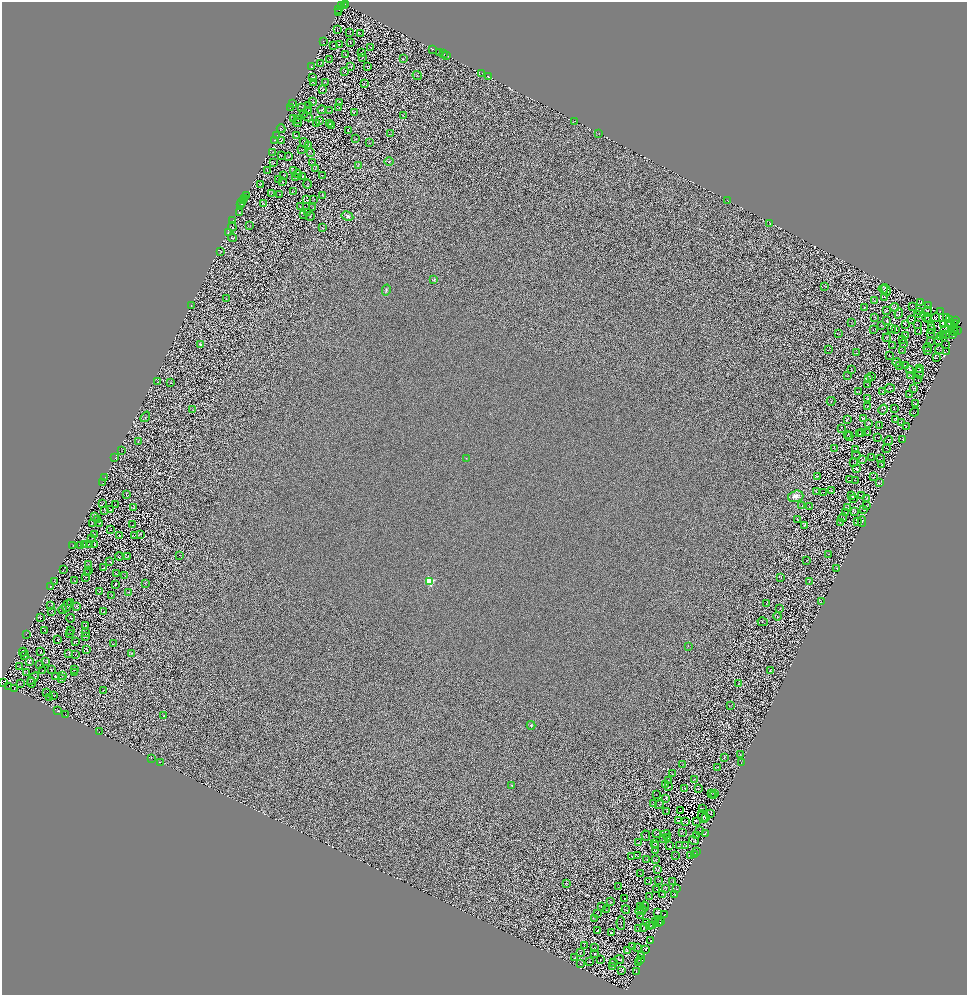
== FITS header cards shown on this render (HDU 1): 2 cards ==
NAXIS1  =                 1930
NAXIS2  =                 1986

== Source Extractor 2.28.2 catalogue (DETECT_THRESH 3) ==
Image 1930 x 1986 px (HDU 1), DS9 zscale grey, zoomed out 1/2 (1 PNG px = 2 x 2 image px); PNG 969 x 997 px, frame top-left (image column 2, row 1986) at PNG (2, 2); each listed source drawn as its Kron ellipse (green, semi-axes under 4 px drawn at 4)
Background 0.276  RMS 1.4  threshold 4.08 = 3 sigma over >= 5 px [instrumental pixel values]
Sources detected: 956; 270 cannot appear on this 1/2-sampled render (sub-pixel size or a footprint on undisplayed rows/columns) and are neither listed nor drawn; of the other 686, the 500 brightest by FLUX_AUTO listed and drawn (186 fainter detections omitted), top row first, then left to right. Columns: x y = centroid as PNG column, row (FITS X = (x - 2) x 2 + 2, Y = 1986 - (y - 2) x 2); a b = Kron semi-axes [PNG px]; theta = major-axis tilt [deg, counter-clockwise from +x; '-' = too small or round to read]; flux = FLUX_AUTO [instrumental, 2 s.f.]
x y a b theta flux
341 5 2 1 - 1300
346 5 2 1 - 1200
344 6 2 1 - 2600
339 10 2 2 - 4300
338 12 3 1 - 130
337 30 3 1 - 110
350 32 3 1 - 90
360 34 3 3 - 140
323 41 2 1 - 77
350 42 2 1 - 120
339 44 2 1 - 100
333 46 2 1 - 78
371 48 2 1 - 110
432 49 2 2 - 85
440 52 2 1 - 3500
362 53 2 1 - 74
444 54 2 1 - 880
346 55 2 2 - 150
446 55 2 1 - 490
363 57 2 1 - 81
403 59 3 1 - 95
330 60 3 1 - 80
321 63 3 1 - 100
311 66 3 2 - 130
368 66 3 1 - 100
351 67 2 1 - 73
345 72 2 1 - 110
482 73 2 1 - 9800
417 75 5 2 - 150
488 76 2 1 - 250
313 77 3 1 - 150
313 82 2 1 - 83
326 82 2 1 - 74
364 84 2 2 - 73
323 89 3 1 - 120
313 102 3 1 - 140
339 102 3 2 - 170
292 104 3 1 - 110
309 106 3 1 - 87
302 107 3 1 - 79
290 108 2 1 - 81
339 108 2 1 - 110
309 110 2 1 - 92
322 110 4 2 - 130
330 111 2 1 - 100
354 112 3 1 - 110
303 113 3 1 - 110
403 115 2 2 - 97
307 117 5 1 - 86
294 118 2 1 - 99
298 120 3 1 - 110
320 121 4 1 - 140
574 121 3 1 - 100
297 122 5 1 - 87
316 123 3 1 - 92
330 124 2 1 - 78
332 125 3 1 - 77
281 129 4 2 - 130
348 131 2 2 - 78
391 134 3 1 - 86
599 134 2 1 - 91
277 136 4 2 - 130
296 136 3 1 - 120
355 138 3 1 - 86
274 140 3 2 - 77
282 140 2 1 - 110
304 143 5 1 - 95
369 143 2 1 - 73
308 146 3 3 - 110
301 149 3 1 - 75
273 152 3 1 - 130
310 152 3 1 - 88
281 156 2 1 - 77
288 157 2 1 - 94
389 162 4 3 - 230
274 163 3 1 - 97
313 163 4 1 - 84
358 165 3 2 - 120
316 169 2 1 - 110
267 170 3 1 - 73
294 171 3 1 - 84
298 174 4 2 - 120
284 175 4 1 - 99
322 175 2 1 - 76
302 176 2 1 - 100
296 178 2 1 - 84
278 180 2 1 - 73
282 182 2 1 - 87
307 184 5 2 - 110
260 185 4 1 - 100
293 192 2 1 - 90
271 194 2 1 - 77
280 194 2 2 - 86
323 195 3 1 - 82
247 196 2 2 - 110
244 198 2 1 - 3700
314 199 2 2 - 79
307 200 2 1 - 79
728 200 2 1 - 79
243 201 2 2 - 490
242 202 2 1 - 750
263 203 2 2 - 86
241 204 2 1 - 1300
300 206 3 1 - 120
313 207 2 1 - 88
307 212 2 1 - 100
239 213 2 2 - 75
304 215 2 1 - 120
310 216 5 2 - 96
347 216 6 4 -28 640
233 221 2 1 - 79
770 223 3 1 - 92
250 226 2 1 - 75
232 227 4 1 - 110
322 228 2 1 - 83
228 232 2 1 - 110
233 238 4 2 - 97
220 251 2 1 - 83
434 280 3 2 - 260
825 286 3 1 - 79
883 289 5 3 - 260
386 290 5 4 - 480
886 290 6 3 -67 270
885 297 4 2 - 90
226 299 2 1 - 74
874 301 2 1 - 76
921 303 2 1 - 78
191 306 2 1 - 92
912 306 2 1 - 110
928 306 3 2 - 210
864 307 2 1 - 110
895 307 4 2 - 150
886 311 3 2 - 140
927 311 4 2 - 100
920 312 2 1 - 92
940 312 2 1 - 81
899 313 5 1 - 170
917 315 3 1 - 100
927 317 5 2 - 83
936 317 4 2 - 280
875 318 3 2 - 100
947 318 2 1 - 190
929 319 2 1 - 95
912 320 2 1 - 97
950 320 3 1 - 72
955 320 3 1 - 110
887 321 3 1 - 100
852 322 2 1 - 86
949 323 4 2 - 180
951 323 3 1 - 74
954 324 3 1 - 120
906 325 2 1 - 75
917 325 2 2 - 120
943 325 3 1 - 120
882 326 2 1 - 81
932 327 3 2 - 74
891 329 2 1 - 87
944 329 2 1 - 150
954 329 2 1 - 90
873 330 2 1 - 76
896 330 2 1 - 79
931 330 3 1 - 120
955 331 2 1 - 73
957 331 2 1 - 88
919 332 2 1 - 78
931 333 2 1 - 77
839 334 3 2 - 90
943 334 2 1 - 77
946 334 2 1 - 110
905 335 3 2 - 110
952 335 2 1 - 100
940 336 2 1 - 97
887 338 4 2 - 170
902 339 2 1 - 100
939 340 2 1 - 96
930 341 2 1 - 88
200 344 2 2 - 1200
904 344 2 1 - 85
893 345 2 1 - 120
946 345 2 1 - 88
928 348 4 1 - 110
829 349 3 1 - 76
903 350 2 1 - 110
939 350 4 1 - 190
927 351 2 1 - 100
947 351 2 1 - 83
857 353 3 1 - 92
889 355 2 1 - 100
937 358 2 1 - 75
897 362 4 2 - 85
899 366 3 1 - 76
905 366 3 2 - 120
910 369 3 2 - 160
920 369 3 1 - 91
851 370 2 1 - 140
919 373 6 2 -83 140
848 375 2 1 - 81
910 375 3 2 - 120
872 377 2 1 - 98
869 379 2 2 - 110
918 380 2 1 - 87
158 382 2 1 - 77
171 383 2 1 - 82
868 385 2 1 - 89
890 388 5 2 - 170
914 388 2 1 - 82
859 392 2 1 - 73
882 392 3 2 - 83
909 395 2 1 - 84
868 399 3 1 - 100
831 401 4 1 - 130
915 403 2 1 - 86
867 407 3 1 - 150
883 409 5 3 - 230
894 409 2 1 - 100
193 410 2 1 - 98
915 412 4 1 - 130
145 417 6 2 52 170
863 418 3 1 - 84
848 419 2 1 - 82
896 419 3 2 - 180
869 423 4 2 - 170
901 423 3 2 - 81
879 425 4 2 - 130
906 426 2 1 - 87
841 428 2 1 - 75
862 433 3 2 - 150
868 433 2 1 - 73
860 434 2 1 - 100
848 435 3 1 - 100
849 436 4 2 - 170
878 437 2 2 - 120
903 440 2 1 - 100
888 441 5 2 - 96
138 442 3 2 - 120
834 448 2 1 - 93
887 448 3 1 - 84
856 449 3 1 - 120
121 451 2 1 - 75
856 455 4 1 - 110
872 457 2 1 - 95
115 458 2 1 - 88
466 458 2 2 - 110
862 459 2 2 - 82
880 459 4 1 - 100
853 463 2 1 - 800
881 465 3 1 - 91
857 469 3 2 - 190
818 476 4 2 - 190
104 477 2 1 - 1200
874 477 2 1 - 110
850 480 3 1 - 89
855 480 2 1 - 73
102 482 3 1 - 12000
880 483 4 2 - 83
816 491 3 1 - 110
831 491 2 1 - 75
823 492 2 2 - 82
126 495 3 2 - 95
851 495 3 1 - 120
796 496 8 5 16 1900
862 496 2 1 - 89
854 498 4 1 - 80
866 499 2 1 - 98
103 503 2 1 - 74
115 505 3 1 - 96
802 506 3 1 - 72
867 506 3 2 - 87
809 507 3 2 - 97
133 508 2 1 - 91
847 508 3 1 - 130
105 510 4 1 - 120
110 510 3 1 - 100
864 510 2 1 - 130
855 512 2 1 - 80
846 513 2 1 - 78
95 517 4 3 - 250
843 518 4 2 - 140
97 519 2 2 - 99
798 520 3 2 - 110
857 521 2 1 - 94
862 521 5 4 - 150
92 523 3 1 - 110
99 523 3 1 - 83
841 523 2 1 - 79
133 525 2 1 - 73
804 525 3 2 - 120
110 530 2 1 - 78
94 534 2 1 - 100
141 534 3 1 - 130
119 535 3 2 - 150
135 535 3 1 - 82
92 538 4 1 - 73
84 544 3 1 - 160
90 544 3 2 - 98
94 544 2 1 - 130
73 545 2 1 - 85
80 546 2 1 - 81
829 554 2 1 - 85
180 555 2 1 - 87
127 556 2 1 - 110
119 557 4 1 - 110
110 561 3 1 - 130
806 561 2 1 - 75
88 565 2 2 - 190
103 568 2 2 - 100
837 568 4 1 - 84
63 570 2 1 - 100
89 571 2 1 - 85
87 572 2 1 - 87
116 574 3 1 - 85
125 576 2 1 - 120
86 577 2 1 - 83
781 578 3 1 - 89
75 581 3 1 - 74
430 581 3 3 - 27000
809 581 3 2 - 110
55 582 2 1 - 89
145 583 2 1 - 78
115 585 4 1 - 140
50 587 2 1 - 81
99 591 3 1 - 90
128 592 3 2 - 94
112 595 2 1 - 110
70 602 2 1 - 100
821 602 2 1 - 73
766 604 3 2 - 130
50 605 2 1 - 88
67 606 6 1 58 120
76 606 4 2 - 150
63 609 4 3 - 88
780 609 3 2 - 84
51 611 3 2 - 110
104 612 3 1 - 100
777 616 4 2 - 160
40 617 3 1 - 74
70 618 4 1 - 81
763 622 5 2 - 170
86 626 3 1 - 91
45 630 4 1 - 99
71 630 3 2 - 97
70 633 2 1 - 83
85 633 2 1 - 82
26 634 3 2 - 84
86 636 2 1 - 81
58 640 3 2 - 78
76 641 3 2 - 110
113 644 3 2 - 85
688 646 2 1 - 110
87 649 3 1 - 120
41 651 3 2 - 100
23 652 4 1 - 120
69 654 3 2 - 110
75 654 2 1 - 96
131 654 3 1 - 73
25 656 2 1 - 98
29 662 3 1 - 84
45 662 2 1 - 80
39 665 2 1 - 75
20 667 2 1 - 79
51 670 2 2 - 87
74 670 3 1 - 130
771 670 3 1 - 85
42 671 2 1 - 94
74 672 3 1 - 120
27 673 2 1 - 82
63 675 3 1 - 88
55 677 3 1 - 160
33 678 7 2 46 210
61 678 2 2 - 88
2 683 2 1 - 8000
31 683 5 1 - 84
20 684 2 1 - 84
738 684 3 1 - 73
9 687 2 1 - 830
14 688 2 1 - 86
104 690 2 1 - 74
47 693 2 1 - 75
54 696 2 1 - 95
49 697 2 1 - 110
730 705 3 1 - 87
57 711 2 1 - 14000
66 715 2 1 - 1800
164 716 2 2 - 360
531 725 4 4 - 390
99 732 2 1 - 12000
740 755 3 1 - 76
724 757 4 1 - 91
151 758 2 1 - 94
160 762 2 1 - 100
741 762 2 1 - 84
683 764 2 1 - 77
717 767 4 1 - 75
672 774 2 1 - 99
694 779 2 1 - 120
668 780 3 1 - 120
512 785 2 2 - 450
666 785 2 1 - 82
669 787 3 1 - 95
685 789 3 2 - 130
698 789 3 2 - 120
715 793 2 1 - 110
656 794 2 1 - 74
711 794 2 1 - 110
714 795 2 1 - 92
666 798 3 2 - 110
653 804 3 2 - 76
659 805 5 2 - 140
702 809 3 1 - 87
667 811 2 1 - 74
681 811 3 1 - 160
711 814 2 1 - 78
703 816 7 2 -69 210
705 818 2 2 - 120
678 820 3 1 - 89
686 822 4 2 - 220
697 822 3 1 - 80
700 831 2 1 - 78
683 833 2 1 - 77
705 833 2 1 - 100
656 834 3 1 - 79
666 834 4 2 - 120
646 836 5 2 - 140
696 836 3 1 - 91
663 838 3 2 - 82
668 838 2 1 - 89
694 841 5 2 - 190
638 843 2 1 - 120
654 843 3 2 - 100
656 846 3 2 - 180
670 846 2 1 - 98
679 846 2 1 - 95
685 846 3 1 - 80
655 850 3 1 - 97
696 852 4 1 - 85
637 855 2 1 - 90
691 855 2 1 - 74
695 855 3 1 - 140
632 856 2 1 - 130
675 856 2 1 - 78
647 859 2 1 - 79
655 859 3 1 - 93
657 870 4 1 - 90
641 874 2 1 - 78
659 880 2 1 - 78
673 881 3 1 - 110
648 882 3 2 - 120
567 883 3 1 - 120
619 887 3 1 - 100
666 888 3 1 - 89
657 889 3 2 - 93
677 889 2 1 - 81
663 894 2 1 - 83
674 894 2 2 - 77
649 896 2 1 - 110
624 899 2 1 - 85
610 902 2 1 - 76
601 906 2 1 - 84
645 906 4 2 - 150
641 907 3 2 - 150
606 910 3 2 - 100
626 910 4 1 - 180
641 910 6 3 23 170
657 912 3 2 - 190
597 913 2 1 - 87
641 915 2 1 - 78
664 915 2 1 - 110
595 919 2 1 - 89
655 921 3 2 - 95
661 922 2 1 - 88
621 923 7 2 -86 110
647 923 3 1 - 110
658 923 2 1 - 76
652 925 3 2 - 130
650 926 3 1 - 76
644 927 2 1 - 80
638 929 2 1 - 73
597 930 2 1 - 80
611 933 2 1 - 99
651 941 2 1 - 94
584 946 2 1 - 88
632 947 4 2 - 130
594 948 2 1 - 110
638 948 2 1 - 76
646 949 3 1 - 120
627 951 3 2 - 89
580 952 2 1 - 89
595 954 2 1 - 110
642 955 3 1 - 83
574 957 2 1 - 81
601 959 2 1 - 93
619 959 5 2 - 120
640 960 3 1 - 97
590 962 3 1 - 160
638 962 2 1 - 110
614 963 2 1 - 79
580 964 3 1 - 88
612 966 2 1 - 86
621 970 3 2 - 140
636 971 2 1 - 120
At the frame edge (FLAGS 8, measured only in part): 1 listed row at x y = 2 683
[186 fainter detections neither listed nor drawn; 270 sub-pixel or undisplayed-footprint detections neither listed nor drawn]